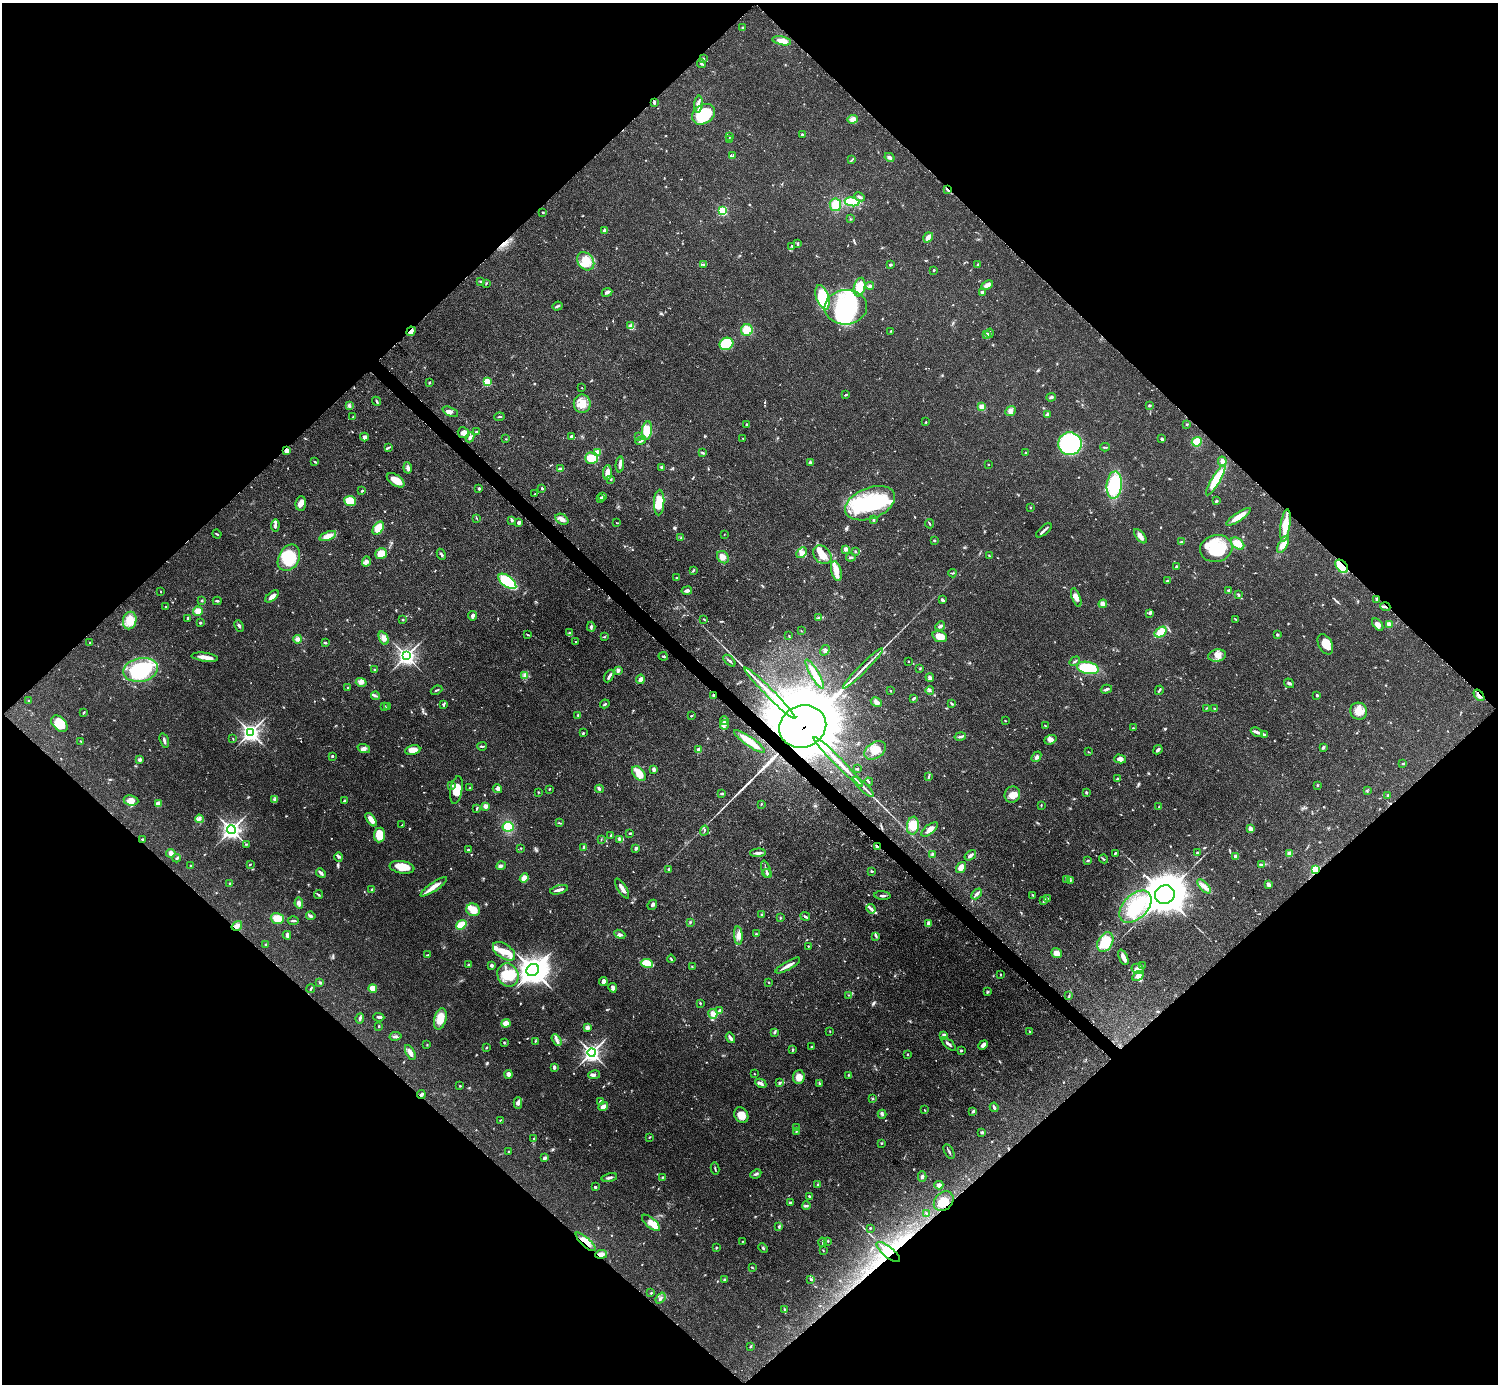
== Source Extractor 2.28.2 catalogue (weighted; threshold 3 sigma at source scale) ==
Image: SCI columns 9-5989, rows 308-5832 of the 5993 x 5993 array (HDU 1 of 3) = the unmasked area's bounding box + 8 px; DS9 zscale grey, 4 x 4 block average (1 PNG px = mean of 4 x 4 image px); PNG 1500 x 1386 px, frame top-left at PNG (2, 3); each listed source drawn as its Kron ellipse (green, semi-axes under 4 px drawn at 4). Shown black and unused: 51% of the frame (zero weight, under 3 of 5 exposures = <1% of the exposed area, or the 3 px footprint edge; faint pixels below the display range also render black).
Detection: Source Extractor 2.28.2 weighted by HDU 2 'WHT'. Background 0.0506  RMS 0.0052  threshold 0.0236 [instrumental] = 3 sigma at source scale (4.5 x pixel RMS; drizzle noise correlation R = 1.50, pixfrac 1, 0.05/0.05 arcsec/px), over >= 5 px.
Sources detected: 823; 11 inside a brighter object's white glare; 3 cosmic-ray / hot-pixel residue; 2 long thin detections or spike segments (spike, bleed or trail) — neither listed nor drawn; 12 coinciding with a brighter row at this scale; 67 inside a brighter listed object's ellipse — not listed separately; of the other 728, all 500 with FLUX_AUTO >= 1.62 (the completeness limit of this list) listed and drawn (228 fainter detections not listed), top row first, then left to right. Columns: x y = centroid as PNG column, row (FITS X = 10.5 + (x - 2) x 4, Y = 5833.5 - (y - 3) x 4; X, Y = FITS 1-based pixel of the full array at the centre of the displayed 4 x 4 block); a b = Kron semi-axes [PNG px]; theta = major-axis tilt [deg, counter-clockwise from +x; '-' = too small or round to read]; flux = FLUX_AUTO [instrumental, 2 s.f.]
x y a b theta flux
743 28 2 2 - 2.3
782 41 9 4 -11 27
703 58 2 2 - 3.1
701 63 4 2 - 3.7
654 103 3 2 - 5.1
698 104 8 3 83 15
704 114 12 9 34 130
853 119 5 4 - 11
802 135 2 2 - 4.1
729 137 2 2 - 1.6
729 140 2 2 - 2.6
733 155 4 2 - 2.5
889 157 5 3 - 6.9
852 159 3 2 - 2
947 189 4 2 - 5.6
859 197 6 2 -25 7
852 202 7 4 -11 98
835 205 6 5 - 42
723 211 2 2 - 210
543 212 3 2 - 2.2
850 219 2 2 - 2.1
605 231 3 2 - 16
928 237 5 3 - 20
798 243 3 2 - 4.5
792 246 2 2 - 3.2
586 261 10 7 -53 46
704 264 2 2 - 2.8
978 264 3 2 - 2.7
890 265 2 2 - 4.9
934 270 2 2 - 4.1
481 281 3 2 - 3.5
486 283 2 2 - 2.3
987 285 6 3 23 16
870 286 4 3 - 5.4
860 287 9 5 75 94
607 292 5 3 - 8
982 292 2 2 - 26
822 297 13 6 -73 130
557 306 5 2 - 4.6
846 307 21 17 5 290
631 326 3 2 - 4.8
747 330 6 6 - 54
411 331 5 3 - 13
891 331 2 2 - 2.8
990 333 4 2 - 5.3
987 335 2 2 - 31
726 344 7 6 - 120
487 382 2 2 - 200
429 383 2 2 - 3.2
582 388 2 2 - 1.7
846 395 3 2 - 3.9
1051 397 4 2 - 6.8
377 401 4 2 - 3.9
582 404 9 8 - 43
1149 405 2 2 - 5.6
349 406 4 2 - 4
982 407 2 2 - 97
1011 411 6 3 40 11
450 412 8 3 -25 13
1047 414 4 3 - 6.9
353 417 2 2 - 1.7
499 417 5 2 - 3.9
926 422 2 2 - 2.8
747 424 2 2 - 13
1187 424 2 2 - 2.9
647 431 9 5 80 56
477 432 3 3 - 6.3
463 433 6 5 - 17
572 436 2 2 - 30
638 436 3 2 - 1.7
364 437 4 3 - 9.4
470 437 5 3 - 9.2
506 439 2 2 - 2
743 439 2 2 - 1.7
1162 439 3 2 - 5.7
641 440 5 2 - 7.4
1197 442 5 4 - 52
1070 444 12 11 - 300
389 447 3 2 - 3
1105 447 4 2 - 3.1
286 451 3 2 - 26
598 452 4 3 - 15
703 453 3 2 - 5.8
1025 453 3 2 - 2.7
591 458 6 5 - 56
1222 461 4 3 - 14
315 462 3 2 - 3.1
810 463 3 2 - 8.2
620 464 8 3 85 14
989 464 2 2 - 1.6
661 467 3 2 - 4
408 468 5 3 - 9.2
560 469 4 2 - 8.8
607 473 7 3 86 30
611 479 3 2 - 2.1
396 480 10 5 -34 38
1216 480 17 4 59 110
1114 485 13 7 84 170
479 488 3 2 - 6
542 488 3 2 - 3.5
362 491 3 2 - 4.2
535 494 2 2 - 2.8
603 497 4 3 - 6.8
600 499 3 2 - 4.6
350 501 6 5 - 76
1216 501 3 2 - 3.8
659 502 13 5 87 71
301 503 7 5 85 17
870 503 26 15 21 270
1030 507 2 2 - 2.9
1238 517 14 3 35 43
477 518 2 2 - 1.9
562 519 7 5 -31 18
512 520 4 2 - 5.8
874 520 3 2 - 4.2
519 522 3 3 - 8.9
616 523 2 2 - 1.7
929 524 5 2 - 3.7
275 525 6 2 84 7.5
1285 525 16 5 82 67
378 528 7 5 54 73
1044 530 9 2 41 8.7
217 534 4 2 - 2.9
724 534 2 2 - 1.7
328 536 9 4 21 27
1140 536 8 4 -52 17
681 538 2 2 - 2.4
934 541 3 2 - 2.7
1182 542 3 2 - 3.4
1238 544 7 5 -38 39
1283 544 9 4 63 22
1216 548 16 13 14 140
846 549 2 2 - 53
855 551 3 2 - 2
802 553 6 4 48 14
381 554 6 5 - 38
441 554 6 2 -63 6.6
822 555 10 8 -47 37
989 556 3 2 - 3
723 557 6 5 - 17
851 557 5 2 - 5.6
289 558 14 10 62 130
366 561 5 4 - 9.1
1342 566 8 5 -46 110
1176 567 3 2 - 5.1
693 571 3 2 - 3.4
836 571 10 5 -75 26
952 573 4 2 - 3.1
676 578 2 2 - 2.9
507 581 10 5 -38 160
1167 581 2 2 - 2.7
687 590 5 2 - 11
161 591 2 2 - 1.6
1229 591 4 3 - 5
1238 594 3 2 - 3.9
272 596 8 3 40 18
1076 598 10 3 -70 15
1377 599 3 2 - 5.2
942 600 3 2 - 11
202 601 2 2 - 1.9
217 601 4 2 - 3.8
1103 604 4 3 - 14
166 607 3 2 - 2.2
1385 607 5 2 - 4.9
198 611 5 4 - 20
1150 613 3 2 - 5.9
472 616 5 2 - 11
188 618 3 2 - 4
818 618 3 3 - 4.8
704 619 3 2 - 2.4
1235 619 3 2 - 2.3
130 620 9 6 78 55
403 620 2 2 - 3.6
200 623 3 2 - 3.5
1378 624 7 4 -51 16
1389 624 3 3 - 24
239 626 6 2 -65 5.7
940 626 5 2 - 9.2
591 627 5 3 - 7.2
801 631 2 2 - 1.8
1161 632 6 4 35 35
570 633 3 2 - 3.9
527 634 4 2 - 2.6
1277 635 2 2 - 6.4
789 636 2 2 - 1.8
940 636 7 5 -20 40
604 637 2 2 - 1.8
384 638 7 4 -67 18
298 639 4 4 - 9.9
576 642 2 2 - 2.3
90 643 2 2 - 2.6
325 643 3 2 - 3.9
1325 644 11 6 -62 47
825 650 5 4 - 8.5
406 656 3 3 - 1000
663 656 4 2 - 3.5
1217 656 9 6 13 25
205 657 13 4 -8 22
729 661 7 2 -43 6.5
908 661 2 2 - 2
1075 661 6 2 29 3.6
863 668 28 2 45 27
920 668 3 2 - 2.8
1088 668 11 6 -13 130
374 669 2 2 - 3.4
141 670 17 11 11 240
618 671 3 2 - 14
815 674 17 3 -60 53
525 675 4 3 - 6.4
609 676 7 2 60 11
930 677 4 3 - 7
640 679 4 3 - 14
361 682 5 4 - 13
1289 683 5 3 - 5.9
347 687 2 2 - 1.6
1106 689 6 2 17 6.7
437 690 6 2 24 3.8
930 690 4 2 - 4.7
1159 690 5 2 - 4.4
890 691 3 2 - 2
770 693 36 2 -45 64
713 695 4 2 - 6.5
1317 695 3 2 - 4.6
1479 695 6 2 -50 11
375 696 4 2 - 4.9
913 699 3 2 - 4.6
29 700 2 2 - 3
876 702 6 4 -29 11
605 704 5 2 - 4
952 704 3 2 - 4.3
443 705 3 3 - 3.6
384 706 3 2 - 2
387 707 3 2 - 2.1
1207 708 2 2 - 2.1
1215 709 3 2 - 5.6
1358 711 9 8 - 33
84 712 3 2 - 3.1
578 715 3 2 - 3.6
691 716 2 2 - 3.3
724 721 4 2 - 3.7
1005 721 2 2 - 1.7
59 724 10 6 -45 68
725 725 5 2 - 6.3
803 726 24 21 21 46000
1045 726 3 2 - 2.9
1133 728 3 2 - 1.8
251 732 4 4 - 820
1257 732 6 3 -24 9.8
583 733 3 2 - 3.3
1265 735 3 2 - 2.6
960 736 6 2 12 6.2
233 739 2 2 - 1.8
164 740 7 2 -73 7.8
1050 740 6 4 20 14
81 741 4 2 - 2.4
749 741 18 4 -35 53
482 746 5 2 - 4.3
364 748 6 4 -17 10
1323 748 4 2 - 3.9
699 749 4 3 - 10
413 750 8 5 10 32
875 750 12 8 35 36
1158 750 5 2 - 8.1
1088 752 2 2 - 1.8
332 756 2 2 - 6
1036 757 6 3 49 6.7
1120 759 6 4 -15 11
140 760 3 3 - 8.6
838 762 34 2 -45 68
1403 764 3 2 - 3
654 769 4 3 - 7.8
857 769 3 2 - 3.9
639 774 9 5 -49 45
929 776 4 2 - 3.6
1118 779 3 2 - 8
869 782 4 2 - 4.3
451 785 3 2 - 4.7
1317 785 3 2 - 3
863 787 13 2 -45 14
470 788 3 2 - 2.1
497 789 4 3 - 7
549 789 2 2 - 2.8
599 789 4 2 - 3.9
456 790 14 6 80 37
1367 791 3 2 - 1.7
538 792 2 2 - 2.1
1086 792 3 2 - 4.1
722 793 2 2 - 2.4
1012 795 8 7 - 25
1388 795 3 2 - 3.9
274 799 2 2 - 2.1
131 800 7 5 -8 23
345 801 3 2 - 8.7
158 804 4 3 - 31
761 804 3 2 - 2.2
1041 805 3 2 - 2.4
485 806 3 3 - 12
1159 807 2 2 - 2.3
477 809 3 2 - 3.2
199 819 4 2 - 6.2
371 820 8 3 -55 30
559 823 3 2 - 2.6
402 825 2 2 - 2.4
913 826 9 6 81 69
508 827 5 4 - 67
231 829 4 4 - 810
930 829 10 4 38 20
1250 829 4 3 - 10
704 830 5 2 - 2.9
630 833 3 2 - 3.5
379 835 7 5 84 51
611 836 2 2 - 1.7
142 839 2 2 - 2.6
601 839 2 2 - 1.6
619 839 3 2 - 3.1
246 844 2 2 - 1.7
584 847 4 3 - 5
878 847 3 2 - 10
521 848 2 2 - 1.6
636 848 2 2 - 11
468 850 3 2 - 3
1197 852 3 2 - 3.6
171 853 5 4 - 12
758 853 8 2 3 10
1115 853 3 2 - 3.6
932 854 3 2 - 4.2
1290 854 3 2 - 27
970 855 6 3 35 9.2
1236 856 2 2 - 17
339 857 5 3 - 6
176 858 4 2 - 4.4
1104 859 5 2 - 3.2
1088 861 4 2 - 2.7
250 864 3 2 - 2.1
190 865 2 2 - 1.8
1261 865 4 3 - 5.7
501 866 5 3 - 7.6
402 867 12 6 -8 50
961 867 6 4 55 28
669 869 3 2 - 3.9
766 869 9 2 -72 6.3
1316 870 4 3 - 110
872 871 3 2 - 2.8
321 873 5 2 - 9.1
767 874 5 2 - 7
524 878 5 4 - 25
1066 879 4 2 - 4.8
1070 880 2 2 - 2.6
230 884 3 2 - 3.5
1269 884 4 3 - 13
1204 886 9 3 -47 14
434 887 16 3 35 27
622 888 11 3 -57 17
372 890 3 2 - 3
559 890 9 2 14 16
977 894 6 3 47 8.5
318 895 4 2 - 3.5
1033 895 3 2 - 2.6
1165 895 10 9 - 7900
882 896 8 2 -6 6.6
1047 898 3 2 - 3
1044 901 3 2 - 4
299 903 5 4 - 9.9
652 905 5 3 - 7.2
1135 907 19 12 45 100
871 909 5 3 - 8.4
473 910 7 6 - 40
761 914 2 2 - 1.9
311 916 5 3 - 5.9
805 916 5 2 - 5.8
277 918 7 5 -17 36
780 918 2 2 - 2.2
293 921 5 2 - 5.2
690 922 3 2 - 3
928 924 4 3 - 11
461 925 6 4 35 52
237 926 6 3 34 14
620 934 6 3 -22 7
756 934 3 2 - 2.5
287 935 4 3 - 7.7
738 936 9 4 -85 16
876 936 3 2 - 3.6
1105 942 10 7 61 98
265 945 2 2 - 2.8
808 946 2 2 - 1.9
504 951 12 7 -35 35
1057 953 6 4 -38 29
428 954 3 2 - 1.7
1123 957 8 3 -67 25
671 959 4 2 - 2.8
647 963 6 4 -10 19
469 965 3 2 - 2.5
492 965 2 2 - 12
1142 965 2 2 - 1.7
788 966 14 3 30 19
692 967 2 2 - 1.6
1137 969 6 5 - 13
533 970 6 6 - 2600
508 975 12 10 -65 70
1000 975 2 2 - 3.1
1138 976 6 4 32 17
603 981 4 3 - 14
320 982 3 2 - 3.2
769 983 3 2 - 2.1
373 988 4 4 - 30
613 988 4 3 - 12
311 989 4 2 - 3.2
988 992 4 2 - 3.6
848 995 3 2 - 1.7
1069 996 3 2 - 2.8
700 1003 3 2 - 2.7
720 1011 3 3 - 12
713 1014 5 4 - 18
379 1017 5 2 - 6
360 1018 5 3 - 6
440 1019 11 6 75 50
506 1023 4 4 - 24
379 1026 2 2 - 3
587 1028 4 3 - 8.3
830 1031 2 2 - 1.7
774 1032 3 2 - 4.9
1030 1032 2 2 - 2.6
944 1035 4 3 - 9.4
395 1036 6 2 11 4.7
730 1038 5 2 - 11
557 1040 6 3 -62 11
535 1041 2 2 - 2.1
504 1043 3 2 - 3
949 1044 9 2 -42 9.9
427 1045 3 2 - 1.7
983 1045 5 3 - 11
812 1046 3 2 - 2.1
486 1048 3 2 - 2.9
792 1050 3 2 - 3
961 1051 3 2 - 2.9
592 1052 4 4 - 690
410 1053 8 3 -62 20
908 1055 2 2 - 2.2
554 1067 3 2 - 11
509 1074 4 3 - 13
754 1074 2 2 - 1.6
594 1075 6 3 10 7.1
849 1075 2 2 - 2.6
799 1077 7 6 - 25
761 1083 6 3 -30 8.1
780 1083 3 2 - 2.8
819 1083 3 2 - 2.8
460 1086 2 2 - 2.9
421 1094 4 3 - 6.3
872 1099 3 2 - 2.2
600 1101 3 2 - 3.7
518 1103 5 4 - 10
603 1107 5 4 - 16
994 1107 4 2 - 5.9
924 1110 3 2 - 1.9
973 1111 3 3 - 5.2
882 1114 4 3 - 5.4
741 1115 8 6 -57 34
500 1120 4 2 - 2.2
796 1128 3 2 - 3.6
796 1131 2 2 - 2.3
982 1132 4 3 - 4.2
649 1137 2 2 - 2.7
534 1138 2 2 - 1.8
881 1143 3 2 - 2.6
509 1151 2 2 - 2.3
949 1151 8 2 -59 5.4
545 1158 3 3 - 7.6
715 1169 6 2 -79 4.2
756 1174 6 3 27 6.5
663 1177 3 2 - 2.7
922 1177 5 3 - 6.6
609 1178 8 2 12 7.9
818 1185 3 2 - 7.1
939 1185 4 3 - 14
595 1187 3 2 - 5
809 1196 3 2 - 3.2
944 1201 11 8 47 44
790 1202 3 2 - 3.6
806 1206 4 3 - 5.1
927 1213 4 2 - 2.9
651 1223 11 5 -40 25
779 1227 3 2 - 4
870 1228 3 2 - 2.7
742 1241 2 2 - 1.7
828 1241 2 2 - 2
586 1242 13 4 -43 29
822 1242 4 2 - 3.6
716 1248 3 2 - 2.4
763 1248 5 2 - 3.8
823 1250 3 2 - 1.8
888 1252 14 5 -39 44
601 1254 6 4 6 16
752 1268 4 2 - 3
811 1279 3 3 - 3.3
724 1280 4 2 - 3.5
651 1293 3 2 - 2.6
661 1298 6 2 52 5.1
784 1309 3 2 - 3.2
751 1346 3 2 - 3
Overlapping masked pixels (flux is a lower limit): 17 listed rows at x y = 947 189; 411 331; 286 451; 1342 566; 1377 599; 1385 607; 713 695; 1479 695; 803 726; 878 847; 1316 870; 237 926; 421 1094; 944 1201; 586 1242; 888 1252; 601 1254
Diffuse or blended objects may show on this block-average render without a row.